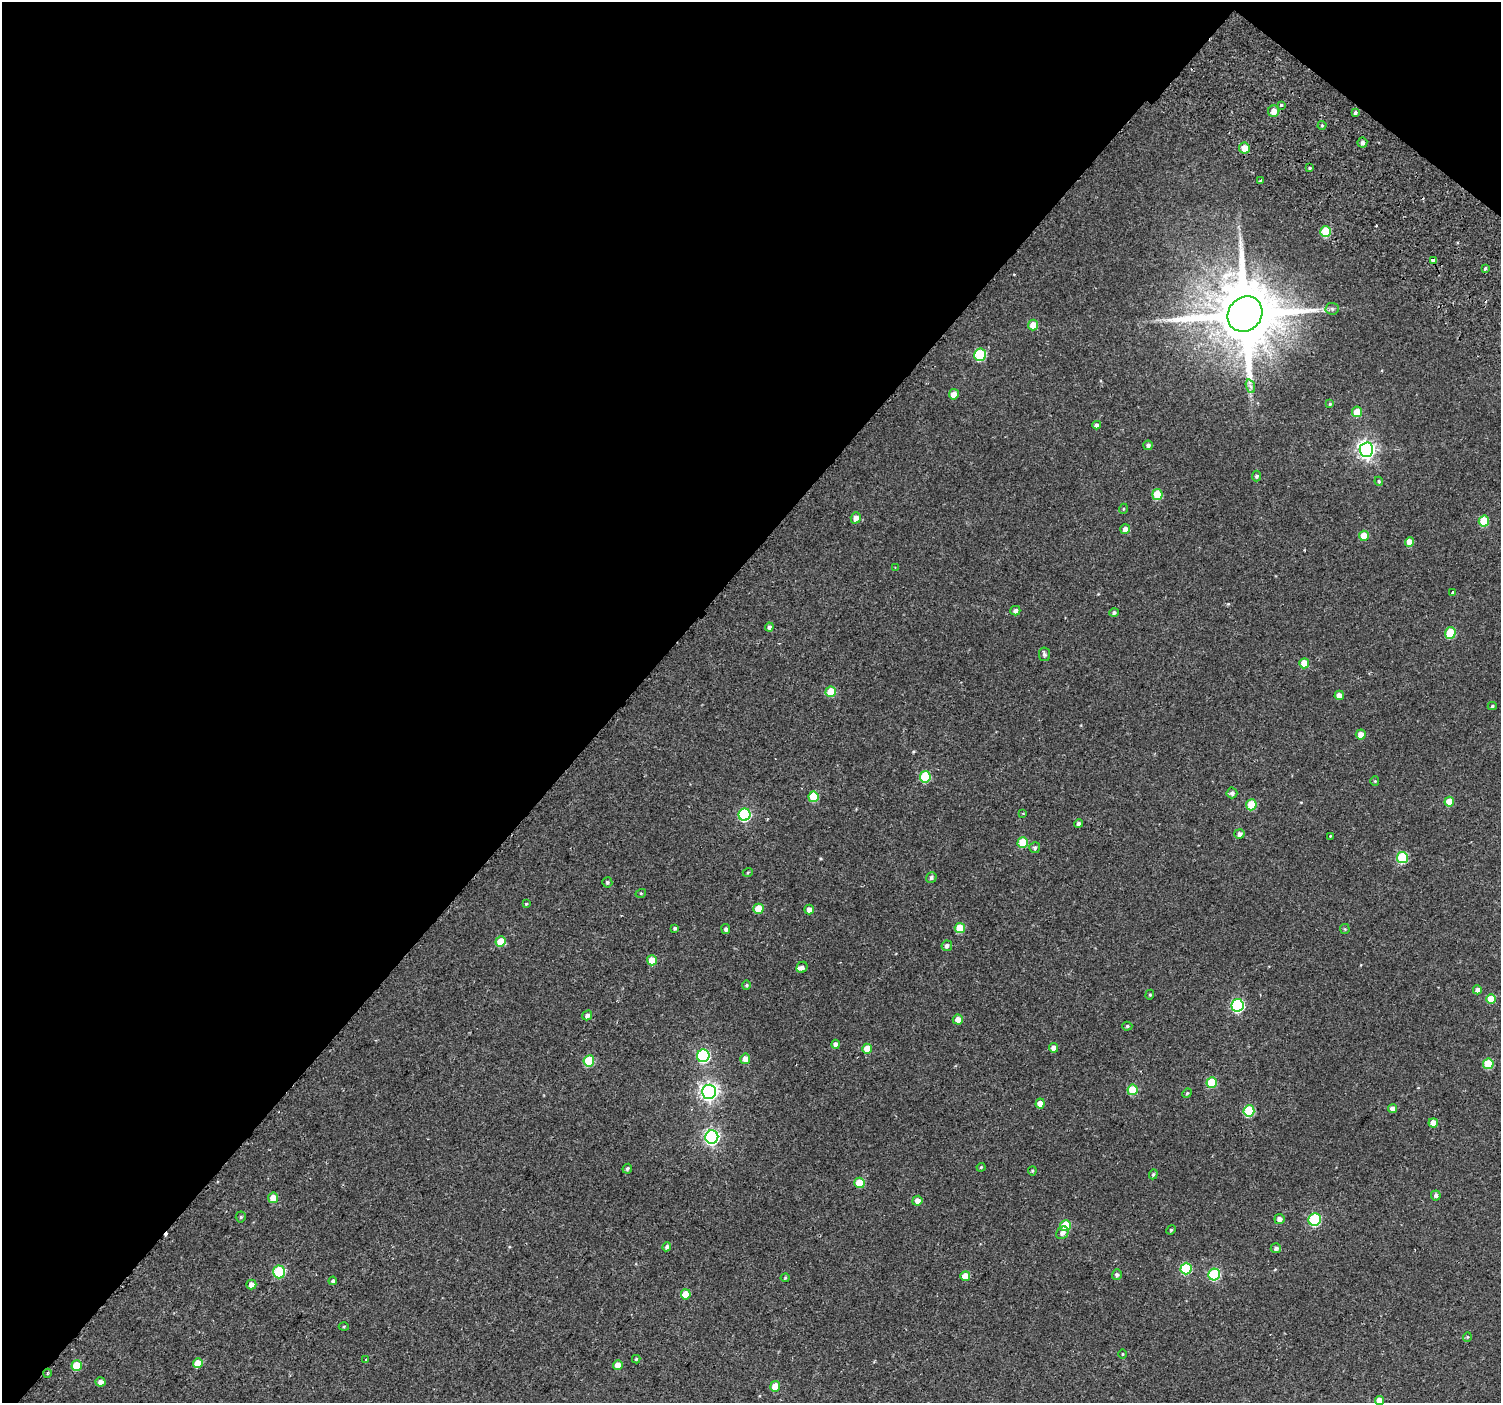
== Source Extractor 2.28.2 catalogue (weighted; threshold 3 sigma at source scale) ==
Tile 2 of 4 x 4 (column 2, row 1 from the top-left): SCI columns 1589-3087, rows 4544-5944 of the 6168 x 6217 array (HDU 1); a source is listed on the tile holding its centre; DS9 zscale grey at full resolution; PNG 1503 x 1405 px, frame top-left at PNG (2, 2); each listed source drawn as its Kron ellipse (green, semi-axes under 4 px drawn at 4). Shown black and unused: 43% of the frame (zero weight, under 2 of 3 exposures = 6% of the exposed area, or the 3 px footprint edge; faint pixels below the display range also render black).
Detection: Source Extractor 2.28.2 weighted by HDU 2 'WHT'; one run over the whole footprint, this tile lists its part. Background 0.059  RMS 0.0044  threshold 0.0199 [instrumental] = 3 sigma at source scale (4.5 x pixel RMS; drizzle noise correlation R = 1.50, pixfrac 1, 0.0396/0.0396 arcsec/px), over >= 5 px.
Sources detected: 137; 3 cosmic-ray / hot-pixel residue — neither listed nor drawn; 1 inside a brighter listed object's ellipse — not listed separately; the other 133 listed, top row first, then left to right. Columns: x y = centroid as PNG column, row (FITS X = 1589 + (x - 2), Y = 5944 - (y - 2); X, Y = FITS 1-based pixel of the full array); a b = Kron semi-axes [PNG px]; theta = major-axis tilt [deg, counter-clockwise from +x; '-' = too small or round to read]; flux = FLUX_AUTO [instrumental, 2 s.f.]
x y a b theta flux
1281 105 3 3 - 0.72
1274 111 6 5 - 3.7
1355 113 3 3 - 2.5
1322 125 4 4 - 0.52
1362 142 5 5 - 1.3
1244 148 5 5 - 5.8
1309 168 4 3 - 0.52
1260 180 3 2 - 0.47
1326 231 5 5 - 14
1433 260 4 3 - 3
1485 268 4 3 - 1.5
1332 309 6 6 - 0.91
1245 314 18 16 46 4700
1033 325 5 5 - 5.4
980 355 6 6 - 26
1250 386 7 4 -70 1.2
954 394 5 5 - 4.6
1330 404 4 4 - 0.56
1357 412 5 5 - 6.9
1097 425 4 4 - 1.8
1148 445 5 4 - 1.3
1366 450 7 7 - 170
1256 476 5 4 - 0.86
1379 481 4 4 - 0.48
1157 495 5 5 - 13
1123 509 5 3 - 0.39
856 518 6 5 - 2.2
1484 521 5 5 - 13
1125 529 5 5 - 2.5
1364 536 5 5 - 6.5
1410 542 5 4 - 4.5
895 567 3 2 - 0.43
1453 593 3 3 - 2.7
1015 611 5 5 - 1.5
1114 612 4 4 - 0.98
769 627 4 4 - 1.4
1450 633 5 5 - 15
1044 654 7 5 -78 0.98
1304 663 5 5 - 6.6
831 692 5 5 - 11
1339 695 5 4 - 3.1
1492 706 4 4 - 0.67
1361 734 5 5 - 3.6
925 777 5 5 - 21
1375 781 4 4 - 0.47
1232 793 5 5 - 1.4
813 797 5 5 - 14
1449 802 5 5 - 6.2
1251 805 5 5 - 13
1023 813 3 2 - 0.57
744 815 6 6 - 45
1079 824 4 4 - 1.2
1239 834 5 5 - 1.8
1330 836 3 2 - 0.36
1023 842 5 5 - 13
1035 848 5 5 - 0.88
1402 857 6 5 - 26
748 872 5 3 - 0.41
931 877 5 5 - 1
607 882 5 5 - 0.8
641 893 5 3 - 0.41
526 904 3 3 - 0.51
758 909 5 5 - 8.8
809 909 5 5 - 2.6
675 928 4 3 - 0.75
960 928 5 5 - 10
726 929 5 4 - 1.1
1345 929 5 4 - 0.49
500 942 5 5 - 8.8
947 946 5 5 - 1.5
652 960 5 5 - 7
802 967 6 5 - 1.4
746 985 5 4 - 0.59
1477 990 4 4 - 2
1150 995 5 4 - 0.54
1491 999 5 5 - 7.7
1237 1005 6 6 - 60
587 1015 5 4 - 1.5
958 1019 5 5 - 3.5
1127 1026 5 4 - 0.68
836 1044 4 4 - 2.1
1054 1048 5 4 - 3
867 1049 5 5 - 6.3
703 1056 6 6 - 62
745 1059 5 5 - 3.7
589 1061 5 5 - 20
1488 1064 5 5 - 17
1212 1082 5 5 - 18
1133 1090 5 5 - 14
709 1092 7 7 - 180
1187 1093 5 4 - 0.55
1040 1103 5 4 - 3.5
1393 1109 4 4 - 2.5
1249 1111 5 5 - 25
1433 1123 4 4 - 4.9
712 1137 6 6 - 110
981 1167 4 3 - 0.52
627 1169 5 4 - 0.72
1032 1171 4 4 - 0.48
1153 1174 5 4 - 0.59
860 1183 5 5 - 9.5
1436 1195 5 5 - 1.2
273 1198 5 5 - 5
917 1201 5 4 - 2.3
241 1217 5 5 - 0.62
1279 1219 5 5 - 2.1
1315 1220 6 6 - 43
1065 1225 5 5 - 17
1171 1230 5 4 - 0.5
1062 1233 7 5 50 1.8
667 1247 4 4 - 1
1276 1248 5 5 - 1.1
1186 1269 6 5 - 28
279 1272 6 6 - 26
1214 1274 6 5 - 33
1117 1275 5 5 - 1.2
965 1276 5 5 - 5.5
785 1278 4 4 - 0.48
333 1281 4 4 - 1.1
251 1285 5 5 - 3.2
686 1294 5 5 - 8.8
344 1326 5 3 - 0.47
1467 1337 5 3 - 0.34
1123 1354 5 3 - 0.38
636 1359 4 4 - 0.55
366 1360 3 3 - 5.3
198 1363 5 5 - 6.5
77 1365 5 5 - 11
618 1365 5 5 - 4.5
47 1373 4 3 - 0.38
101 1382 5 4 - 2.2
775 1386 5 5 - 6
1379 1400 4 4 - 3.6
Overlapping masked pixels (flux is a lower limit): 1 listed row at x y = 47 1373
Isophote crosses this tile's border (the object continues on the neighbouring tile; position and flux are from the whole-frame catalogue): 1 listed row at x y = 1379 1400